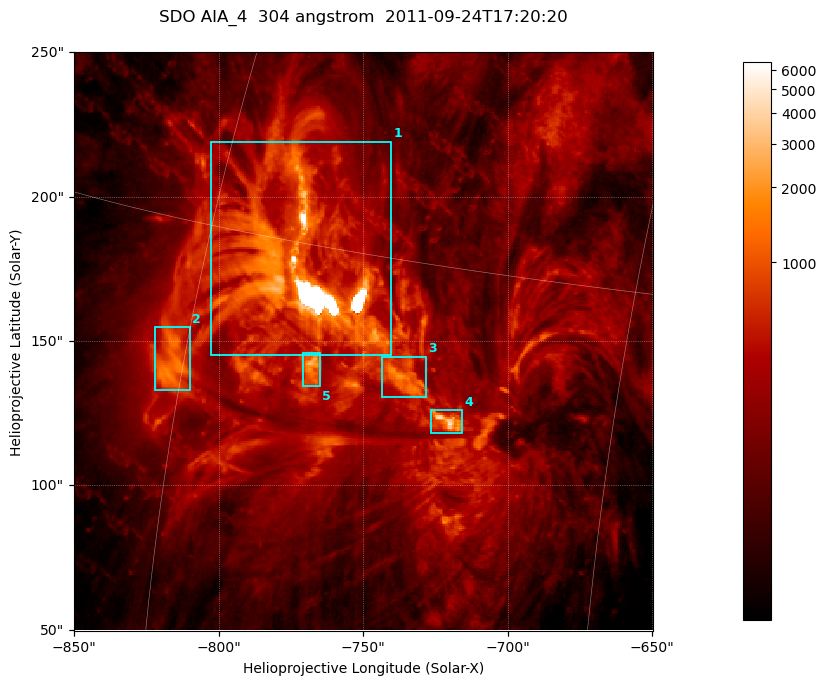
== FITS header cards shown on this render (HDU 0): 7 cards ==
TELESCOP= 'SDO     '           /
INSTRUME= 'AIA_4   '           /
WAVELNTH=                  304 /
WAVEUNIT= 'angstrom'           /
DATE-OBS= '2011-09-24T17:20:20.13' /
CTYPE1  = 'HPLN-TAN'           /
CTYPE2  = 'HPLT-TAN'           /

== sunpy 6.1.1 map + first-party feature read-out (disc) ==
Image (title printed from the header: SDO AIA_4  304 angstrom  2011-09-24T17:20:20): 334 x 334 px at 0.6 arcsec/px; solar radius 957 arcsec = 1595 px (partial field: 1.4% of the solar disc is inside the frame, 100% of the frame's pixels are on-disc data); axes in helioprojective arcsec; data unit not stated in the header (colour bar unlabelled)
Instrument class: DISC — disc imager (sunpy class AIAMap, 304 A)
Bright regions (active regions / flare kernels): reference = the on-disc median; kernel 3 px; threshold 5 sigma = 657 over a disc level ~181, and >= 1.15x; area >= 111 px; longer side >= 4 px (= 2.4 arcsec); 5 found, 5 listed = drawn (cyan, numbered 1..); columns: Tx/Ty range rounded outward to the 2 arcsec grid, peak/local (2 s.f.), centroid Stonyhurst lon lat
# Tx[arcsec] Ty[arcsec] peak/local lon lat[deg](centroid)
1 -804..-740 144..220 86 -56 +14
2 -822..-810 132..156 9.2 -61 +12
3 -744..-728 130..146 9.9 -52 +13
4 -728..-716 118..126 21 -50 +12
5 -772..-764 134..146 14 -55 +12